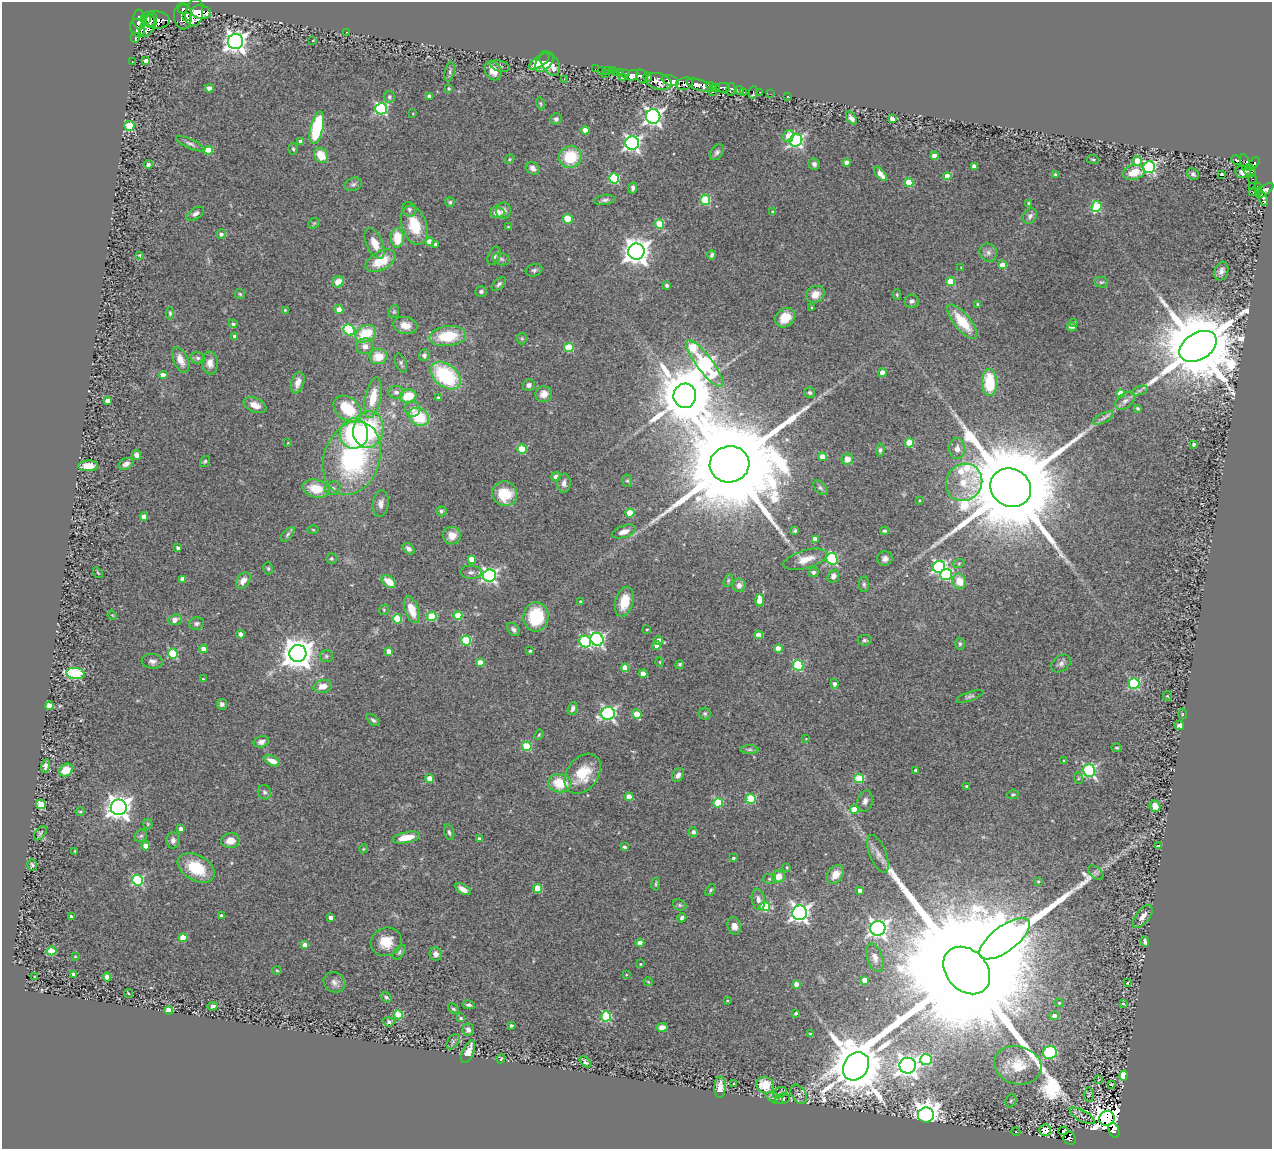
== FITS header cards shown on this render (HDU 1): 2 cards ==
NAXIS1  =                 1270
NAXIS2  =                 1147

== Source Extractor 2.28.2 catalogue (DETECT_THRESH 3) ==
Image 1270 x 1147 px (HDU 1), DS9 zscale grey, 1 PNG px = 1 image px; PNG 1274 x 1151 px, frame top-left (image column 1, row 1147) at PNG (2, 2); each listed source drawn as its Kron ellipse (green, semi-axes under 4 px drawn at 4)
Background 0.71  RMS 0.1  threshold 0.301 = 3 sigma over >= 5 px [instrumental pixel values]
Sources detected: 459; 2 with non-positive FLUX_AUTO (blend fragments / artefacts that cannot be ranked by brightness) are neither listed nor drawn; the other 457 listed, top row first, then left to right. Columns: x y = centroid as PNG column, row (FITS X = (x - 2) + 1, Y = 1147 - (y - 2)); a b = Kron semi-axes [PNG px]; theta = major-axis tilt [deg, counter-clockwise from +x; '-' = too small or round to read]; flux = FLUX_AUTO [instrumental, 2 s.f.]
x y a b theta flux
183 9 5 3 - 480
201 12 10 7 -9 2100
194 13 14 8 80 2600
183 16 13 9 -87 3900
186 17 3 3 - 400
139 20 10 6 -85 2300
146 20 2 2 - 4900
150 20 6 3 -82 790
155 20 14 8 -6 2100
148 25 13 7 61 1800
138 28 9 7 -69 2000
346 32 3 2 - 58
135 38 5 4 - 490
313 40 3 2 - 4.2
235 41 8 7 - 4900
132 61 2 2 - 5.1
146 61 4 4 - 45
539 62 12 5 34 100
544 62 12 7 49 100
550 63 14 8 -56 120
500 66 10 5 -15 19
595 69 2 2 - 5.8
601 70 2 2 - 17
607 70 3 2 - 13
450 71 10 5 79 18
493 71 10 8 -61 77
612 71 3 2 - 13
620 72 3 3 - 47
617 73 3 3 - 29
626 73 3 2 - 16
605 74 3 2 - 67
632 75 6 5 - 770
623 77 3 3 - 11
642 77 7 5 -59 540
648 77 4 3 - 170
564 79 3 2 - 27
670 80 9 5 -20 4800
659 81 13 8 -13 1000
685 84 8 6 14 430
699 85 13 5 -17 2500
711 87 5 3 - 490
716 87 4 3 - 150
209 88 4 4 - 56
449 88 3 3 - 8.9
723 88 7 4 0 1000
731 89 6 4 76 320
740 91 4 3 - 250
712 92 3 2 - 25
744 92 3 2 - 15
760 92 3 2 - 38
753 93 6 3 79 13
770 94 3 2 - 11
429 96 4 3 - 21
788 96 3 2 - 16
389 97 6 5 - 18
540 103 6 4 -71 8.7
381 109 6 5 - 970
413 114 4 2 - 4.4
653 117 7 7 - 2600
851 118 7 4 -56 29
556 119 5 5 - 17
892 119 4 4 - 48
129 126 5 5 - 350
317 128 16 6 77 490
585 130 4 4 - 69
788 136 6 5 - 110
796 140 7 6 - 1500
301 142 4 4 - 30
632 143 7 7 - 2000
190 144 15 4 -24 23
293 149 6 4 -87 11
208 150 4 4 - 160
717 152 9 6 52 20
321 155 8 6 -54 120
935 156 4 4 - 110
570 157 11 10 - 250
510 159 5 4 - 8.7
1093 159 6 3 -8 8
1236 160 5 3 - 42
1137 161 4 4 - 94
846 162 4 4 - 43
1254 163 6 4 46 540
148 164 4 4 - 25
814 164 6 5 - 22
1246 165 11 4 -74 160
974 166 4 4 - 35
1149 167 6 5 - 1300
533 168 7 6 - 36
1249 168 3 3 - 140
1134 172 11 7 15 110
1243 172 8 6 -5 240
1250 172 6 4 -19 440
880 174 8 4 -50 67
1193 174 7 5 -43 18
1221 174 4 3 - 19
1055 175 4 3 - 12
947 176 4 4 - 76
614 178 5 5 - 500
1252 179 5 4 - 28
909 182 4 4 - 260
353 184 9 6 20 20
1253 187 3 3 - 56
1258 187 4 3 - 170
633 188 5 4 - 21
1265 190 10 4 38 420
1252 191 3 2 - 5.6
1258 192 3 2 - 35
1263 199 7 4 -72 180
605 200 11 5 7 21
705 200 5 5 - 440
450 202 5 5 - 10
1029 203 3 3 - 13
1096 206 5 5 - 430
409 209 7 6 - 19
503 211 8 7 - 40
497 212 7 5 -3 64
773 212 4 3 - 9.9
195 214 9 5 34 23
1030 216 8 6 56 21
568 219 5 4 - 250
314 223 6 4 41 9.8
660 224 4 4 - 260
414 225 20 12 -70 230
508 227 3 2 - 6.4
221 234 4 4 - 24
397 238 10 6 -89 170
430 242 4 4 - 150
375 243 16 8 -65 76
436 244 4 3 - 17
636 252 8 8 - 7200
988 253 9 8 - 30
139 255 4 3 - 6.6
712 255 4 3 - 16
494 256 10 6 66 24
501 259 8 6 -17 19
381 261 16 9 29 170
1002 265 4 4 - 150
961 267 3 2 - 4.5
534 270 8 6 18 15
1221 271 9 7 71 32
338 282 6 5 - 79
951 282 4 4 - 230
1101 282 7 5 -10 13
499 284 8 5 42 18
667 285 4 3 - 18
481 291 6 5 - 16
240 294 5 5 - 9.7
815 294 10 8 30 72
897 295 5 4 - 7.9
912 301 7 6 - 20
978 304 3 3 - 8.9
812 307 3 3 - 8.1
339 309 4 4 - 81
285 310 4 4 - 8.6
394 312 6 5 - 11
170 313 6 4 90 11
785 318 11 9 43 150
962 322 21 8 -50 230
1074 323 4 3 - 9
233 324 4 4 - 15
405 325 12 8 -12 69
1072 327 5 4 - 27
349 330 6 5 - 520
366 334 11 8 29 230
448 336 18 10 6 290
235 337 4 3 - 34
522 339 6 5 - 9.4
365 346 8 8 - 43
1198 346 20 13 31 120000
569 347 5 4 - 300
424 355 6 5 - 18
378 357 9 7 7 120
198 358 7 5 -14 18
180 360 13 7 -66 75
210 363 11 8 -84 50
401 363 10 5 -69 16
705 364 28 8 -53 2400
882 373 4 4 - 110
163 375 4 4 - 60
446 376 17 11 -40 610
989 382 13 7 -87 300
298 383 11 6 73 58
529 385 6 6 - 25
1139 391 8 3 19 13
396 392 8 6 0 24
810 393 5 5 - 15
1121 393 4 4 - 150
544 394 8 8 - 58
408 396 8 6 10 160
685 396 12 11 - 65000
373 398 21 7 78 130
438 398 3 3 - 19
107 401 4 4 - 55
1125 401 11 7 39 34
255 405 12 7 -23 66
1138 408 4 4 - 12
347 409 16 11 -38 300
413 409 8 7 - 39
419 417 10 8 -31 260
1103 418 11 5 26 24
368 429 18 15 81 590
354 434 15 14 - 560
288 443 3 2 - 4.6
909 443 4 4 - 240
1193 444 3 3 - 16
522 449 5 4 - 290
957 449 10 8 89 45
880 450 6 4 83 13
136 455 5 4 - 33
823 457 4 4 - 120
352 458 38 28 70 1200
847 459 6 5 - 51
205 461 6 4 56 12
126 464 8 5 27 28
730 464 20 18 11 200000
88 466 10 5 3 83
556 476 5 4 - 22
627 481 6 5 - 11
964 482 19 18 - 170
564 483 9 6 89 32
333 488 8 6 26 23
820 488 8 5 -46 14
1011 488 21 19 -30 190000
316 489 14 9 -14 170
505 494 12 12 - 220
919 500 3 2 - 5.4
381 504 13 8 83 42
441 511 5 5 - 14
630 513 4 4 - 200
144 517 4 4 - 62
313 530 5 3 - 6.8
795 531 4 3 - 11
884 531 4 4 - 11
624 532 13 6 18 48
288 534 9 4 49 16
452 535 9 9 - 76
815 539 4 4 - 71
178 548 4 3 - 20
409 549 7 5 -45 26
331 558 5 5 - 12
471 559 4 4 - 82
805 559 23 9 16 100
832 559 6 5 - 700
885 559 8 7 - 27
959 563 6 3 19 7.3
939 567 6 6 - 1300
268 568 6 5 - 12
471 572 11 6 -1 26
814 572 5 4 - 24
98 573 6 3 -54 6.6
489 575 6 6 - 1700
946 575 6 5 - 600
833 576 6 5 - 32
183 579 4 4 - 59
728 580 7 4 70 9.4
243 581 9 6 53 53
959 581 8 6 -66 110
389 582 8 5 -37 120
864 584 8 5 -89 14
739 585 6 6 - 37
759 600 6 4 -89 100
581 602 4 3 - 17
624 602 15 9 75 140
384 610 5 5 - 11
412 610 14 7 -70 120
112 615 5 3 - 6
458 616 4 4 - 230
432 617 5 4 - 370
536 617 15 12 86 300
397 619 5 4 - 230
175 620 7 5 19 54
197 623 7 6 - 19
514 629 7 5 -45 21
647 629 3 2 - 6.5
241 634 4 4 - 40
759 635 4 4 - 97
597 639 7 6 - 1500
658 640 4 4 - 38
865 640 7 5 7 14
466 641 5 5 - 450
585 642 6 5 - 670
960 644 6 5 - 13
656 646 4 4 - 30
778 648 4 4 - 110
203 649 4 4 - 52
389 651 4 4 - 47
530 651 3 3 - 8
173 653 5 5 - 460
298 653 8 8 - 12000
326 656 7 5 0 14
152 661 11 7 -6 30
480 662 4 4 - 130
660 662 5 3 - 4.9
1061 663 11 7 37 28
680 664 4 4 - 12
798 665 5 5 - 550
625 668 4 4 - 120
75 673 9 5 -7 690
643 674 4 4 - 78
203 679 4 4 - 7
1134 683 5 5 - 670
834 684 5 4 - 23
323 686 9 6 11 67
970 696 14 4 19 20
1167 696 5 4 - 7.1
222 704 5 5 - 26
49 706 4 4 - 110
573 708 6 4 72 25
608 713 7 6 - 1600
705 713 6 6 - 13
637 714 5 4 - 120
1182 714 5 3 - 6.6
373 720 8 4 -38 17
1179 726 5 4 - 18
539 735 5 4 - 8.1
806 739 3 3 - 4.8
261 742 8 5 17 30
527 746 5 4 - 340
1117 748 5 3 - 7.4
750 750 9 4 0 15
272 761 8 4 -26 78
1064 761 3 3 - 7.8
46 766 6 4 76 24
66 770 7 6 - 110
916 770 4 4 - 23
1089 771 6 6 - 1100
583 774 22 15 53 210
678 775 7 5 62 26
430 778 4 4 - 130
859 778 5 4 - 340
1078 778 6 3 -73 7.5
560 783 12 9 -7 200
967 786 3 3 - 8.7
264 792 7 6 - 18
1013 794 6 4 23 10
629 797 4 4 - 140
751 799 5 5 - 370
865 801 11 7 72 31
718 803 5 4 - 320
41 804 5 4 - 120
1155 806 6 5 - 51
119 807 8 8 - 5900
854 810 4 4 - 170
80 812 4 3 - 6.2
148 824 5 5 - 7.8
181 829 4 4 - 36
449 832 8 5 -73 16
693 832 5 4 - 20
40 833 8 5 52 12
141 836 7 5 41 12
406 838 14 5 11 130
479 839 4 3 - 24
173 840 8 6 89 28
230 841 9 7 5 68
146 846 4 4 - 92
1159 846 3 3 - 220
624 847 4 4 - 13
363 849 4 3 - 5.9
75 851 3 2 - 5.9
878 854 20 8 -68 52
733 858 3 3 - 12
32 865 6 4 -86 13
787 867 3 3 - 6.7
196 868 20 12 -29 270
1096 873 9 5 -41 17
835 874 10 7 51 74
778 876 6 6 - 88
770 879 6 5 - 13
138 880 5 5 - 720
1038 881 3 3 - 8.1
656 884 6 3 82 8.3
538 888 4 4 - 200
463 889 9 4 -32 45
711 890 6 4 54 11
859 890 3 3 - 28
758 899 11 6 -82 34
680 905 7 5 -22 15
765 906 5 5 - 370
800 913 7 7 - 3000
221 916 3 3 - 22
1143 916 13 6 53 54
71 917 4 3 - 25
331 917 4 3 - 33
682 918 5 4 - 19
734 926 9 6 -73 48
878 928 7 7 - 2900
183 938 4 4 - 160
1005 939 30 12 37 23000
1145 941 5 3 - 15
386 942 16 14 22 130
640 943 4 4 - 66
305 945 4 4 - 73
52 951 4 4 - 180
399 952 8 5 55 14
436 954 7 6 - 34
75 956 3 2 - 4.6
875 958 15 7 -72 41
640 964 3 2 - 6.6
967 970 26 20 -46 530000
277 971 5 3 - 6.2
73 974 3 3 - 19
626 975 4 3 - 5.8
34 977 3 3 - 6.2
107 977 4 4 - 42
865 980 4 4 - 99
334 982 11 10 - 35
648 982 5 3 - 6.5
1127 983 3 3 - 46
796 984 4 4 - 53
129 993 4 3 - 14
386 997 6 4 -37 15
727 1001 3 3 - 6
1059 1003 4 4 - 6.8
1123 1003 3 3 - 11
469 1005 6 4 -11 15
213 1006 5 4 - 18
453 1009 6 4 -43 12
169 1010 4 4 - 130
796 1013 4 3 - 9.2
398 1015 4 4 - 260
606 1016 5 5 - 550
1054 1016 4 4 - 37
460 1018 3 3 - 11
389 1022 5 4 - 15
511 1026 3 3 - 13
662 1027 5 4 - 45
468 1030 6 5 - 28
810 1034 3 3 - 7.7
453 1042 8 5 57 14
468 1051 12 5 66 61
1050 1053 7 6 - 580
501 1059 5 3 - 7.9
926 1060 6 5 - 560
585 1062 7 4 -41 15
1018 1065 24 19 -15 220
856 1066 15 12 55 57000
908 1066 8 8 - 4600
1124 1075 5 4 - 520
1099 1079 3 2 - 4
734 1084 3 2 - 5.4
1111 1084 3 2 - 5.9
765 1085 9 8 - 140
720 1087 11 5 88 63
780 1093 7 5 27 13
799 1094 10 7 -56 22
1089 1095 7 5 86 10
775 1098 9 5 -26 16
782 1098 7 5 10 12
1011 1101 7 5 67 12
926 1115 8 7 - 8000
1082 1116 14 5 -29 21
1107 1118 8 7 - 7600
1045 1130 6 6 - 150
1063 1131 5 4 - 52
1114 1131 8 5 -68 120
1016 1132 4 3 - 4.6
1070 1139 6 6 - 170
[2 non-positive-flux detections neither listed nor drawn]